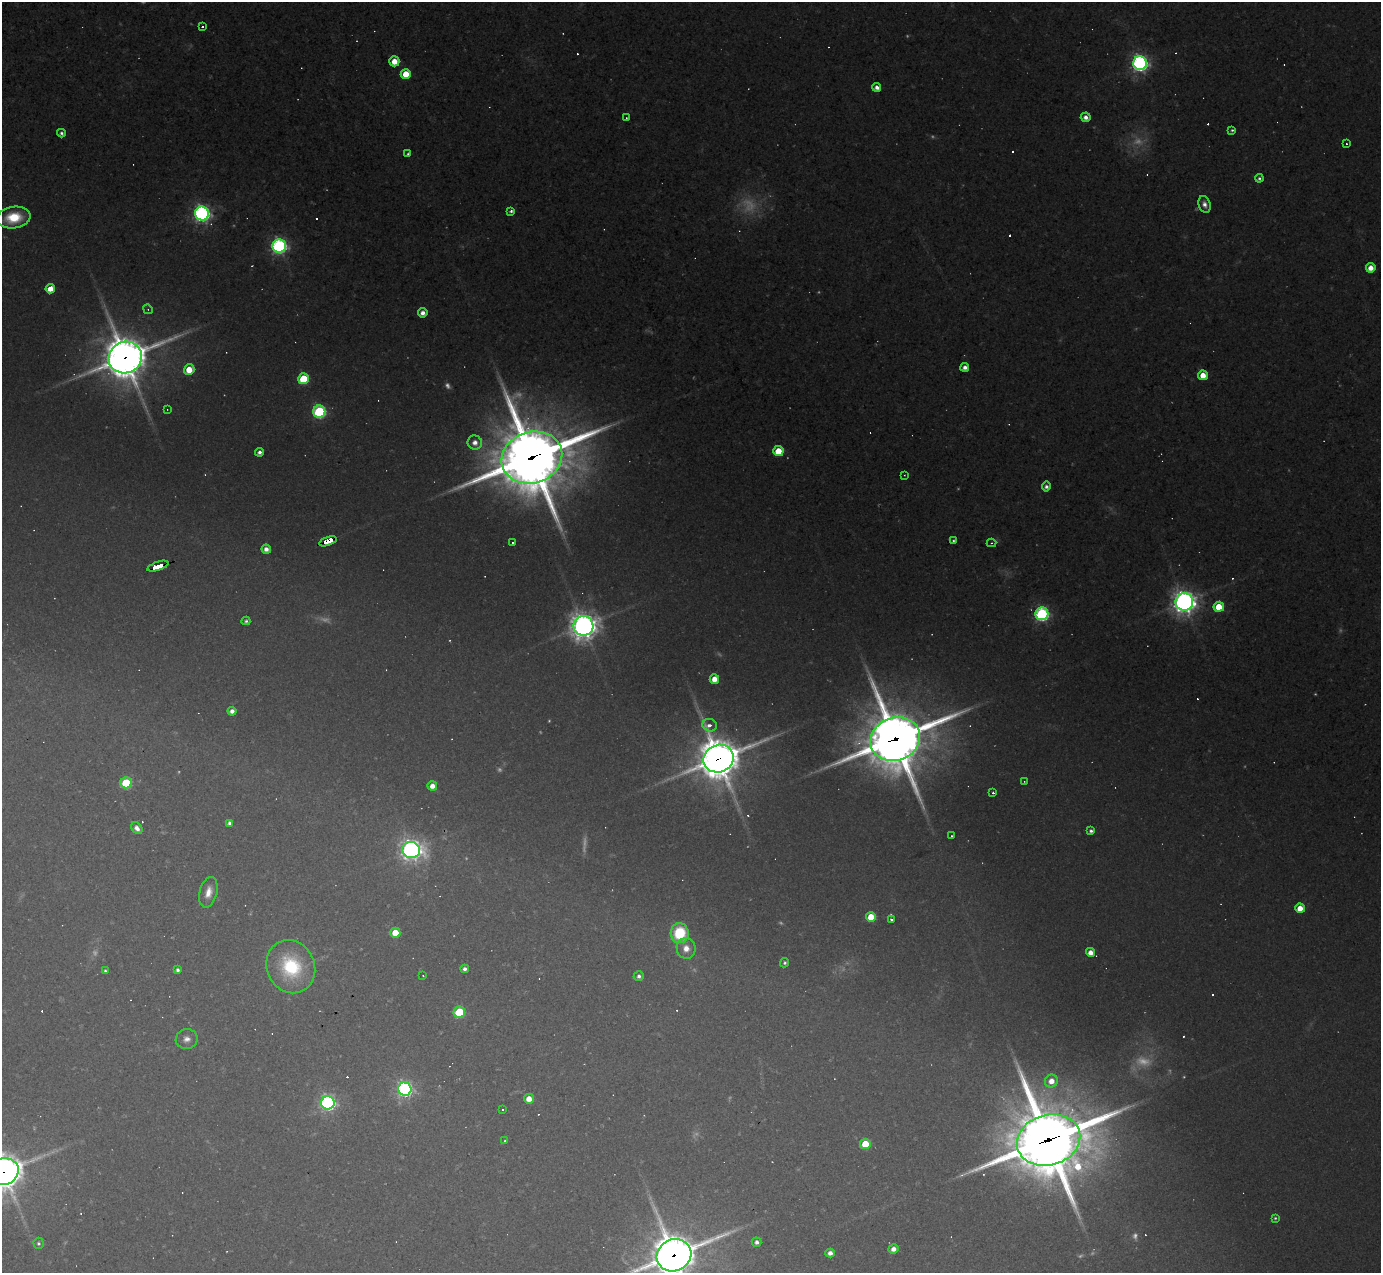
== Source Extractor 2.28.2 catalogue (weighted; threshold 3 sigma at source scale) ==
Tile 7 of 4 x 4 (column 3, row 2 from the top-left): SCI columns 2760-4138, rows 2817-4087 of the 5518 x 5505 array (HDU 1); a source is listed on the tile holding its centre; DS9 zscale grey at full resolution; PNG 1383 x 1275 px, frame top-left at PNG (2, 2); each listed source drawn as its Kron ellipse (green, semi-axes under 4 px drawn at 4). Shown black and unused: <1% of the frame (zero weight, under 2 of 3 exposures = <1% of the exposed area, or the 3 px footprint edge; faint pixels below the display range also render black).
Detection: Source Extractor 2.28.2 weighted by HDU 2 'WHT'; one run over the whole footprint, this tile lists its part. Background 0.0441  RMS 0.0075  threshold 0.0336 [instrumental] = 3 sigma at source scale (4.5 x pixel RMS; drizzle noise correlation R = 1.50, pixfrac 1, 0.05/0.05 arcsec/px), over >= 5 px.
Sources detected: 166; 28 too faint to see at this stretch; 47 cosmic-ray / hot-pixel residue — neither listed nor drawn; the other 91 listed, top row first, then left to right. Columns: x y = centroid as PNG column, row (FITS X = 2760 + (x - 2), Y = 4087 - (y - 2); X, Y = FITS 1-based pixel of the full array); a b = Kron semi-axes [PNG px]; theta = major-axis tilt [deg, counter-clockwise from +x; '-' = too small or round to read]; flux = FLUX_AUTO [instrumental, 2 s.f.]
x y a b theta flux
203 27 3 3 - 2.6
394 61 5 5 - 16
1140 63 7 7 - 380
406 74 5 5 - 22
877 87 4 4 - 4.9
1086 117 5 5 - 5.7
626 118 2 2 - 0.62
1232 130 4 3 - 1.5
61 133 4 4 - 2.2
1346 144 3 2 - 0.85
408 153 3 3 - 0.93
1259 178 4 4 - 1.9
1204 204 8 6 -71 5
511 211 4 3 - 2.1
202 214 7 7 - 380
14 218 17 11 9 33
279 246 7 6 - 300
1371 268 5 4 - 11
50 289 5 4 - 14
148 309 5 4 - 1.2
423 313 5 4 - 6.2
125 357 17 15 24 3100
965 367 4 4 - 5
189 370 5 5 - 21
1203 375 5 5 - 14
303 379 5 5 - 53
167 409 3 2 - 0.55
319 412 6 6 - 150
475 443 7 7 - 7.3
778 451 5 5 - 25
259 452 4 4 - 3.5
532 458 31 25 17 7900
904 475 3 2 - 0.54
1046 487 5 4 - 3.3
328 541 9 4 20 120
953 541 4 3 - 1.3
513 543 3 3 - 1.9
991 543 5 4 - 1.1
266 549 4 4 - 5.9
158 566 11 3 19 260
1184 602 9 8 - 850
1219 607 5 5 - 25
1042 614 6 6 - 220
246 621 4 3 - 1.8
583 626 10 10 - 980
714 679 5 4 - 11
232 711 4 4 - 5.1
710 725 7 6 - 21
895 739 25 21 22 5800
719 759 15 13 21 3000
1024 781 2 2 - 0.52
126 783 5 5 - 68
432 786 4 4 - 8.2
993 793 3 3 - 15
229 823 4 4 - 2.8
137 828 6 5 - 5.7
1091 831 4 4 - 2.6
951 836 2 2 - 0.7
411 850 9 8 - 550
208 892 16 8 76 10
1300 908 4 4 - 14
871 917 5 5 - 23
891 919 3 3 - 2.8
395 933 5 5 - 20
680 933 10 9 - 48
686 948 10 9 - 9.5
1090 952 4 4 - 8.6
785 963 5 4 - 1.9
291 967 27 24 -64 69
465 969 4 4 - 3.3
177 970 4 4 - 2.9
105 971 4 4 - 1.7
423 976 2 2 - 0.63
639 976 5 4 - 2.8
459 1012 6 5 - 60
187 1039 11 10 - 5.9
1051 1081 6 6 - 10
405 1089 6 6 - 280
529 1099 5 5 - 11
328 1103 7 6 - 290
502 1109 3 3 - 1.5
505 1140 3 2 - 0.83
1049 1140 32 25 16 8900
865 1144 5 5 - 31
4 1172 15 13 23 1900
1275 1218 4 3 - 1.4
757 1242 5 4 - 4.1
39 1243 5 5 - 1.9
893 1249 5 4 - 6.4
830 1253 4 4 - 5.8
674 1255 18 16 27 3800
Overlapping masked pixels (flux is a lower limit): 9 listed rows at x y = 125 357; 532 458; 328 541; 158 566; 895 739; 719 759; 1049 1140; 4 1172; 674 1255
Isophote crosses this tile's border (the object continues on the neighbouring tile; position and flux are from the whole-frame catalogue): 2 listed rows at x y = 4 1172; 674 1255